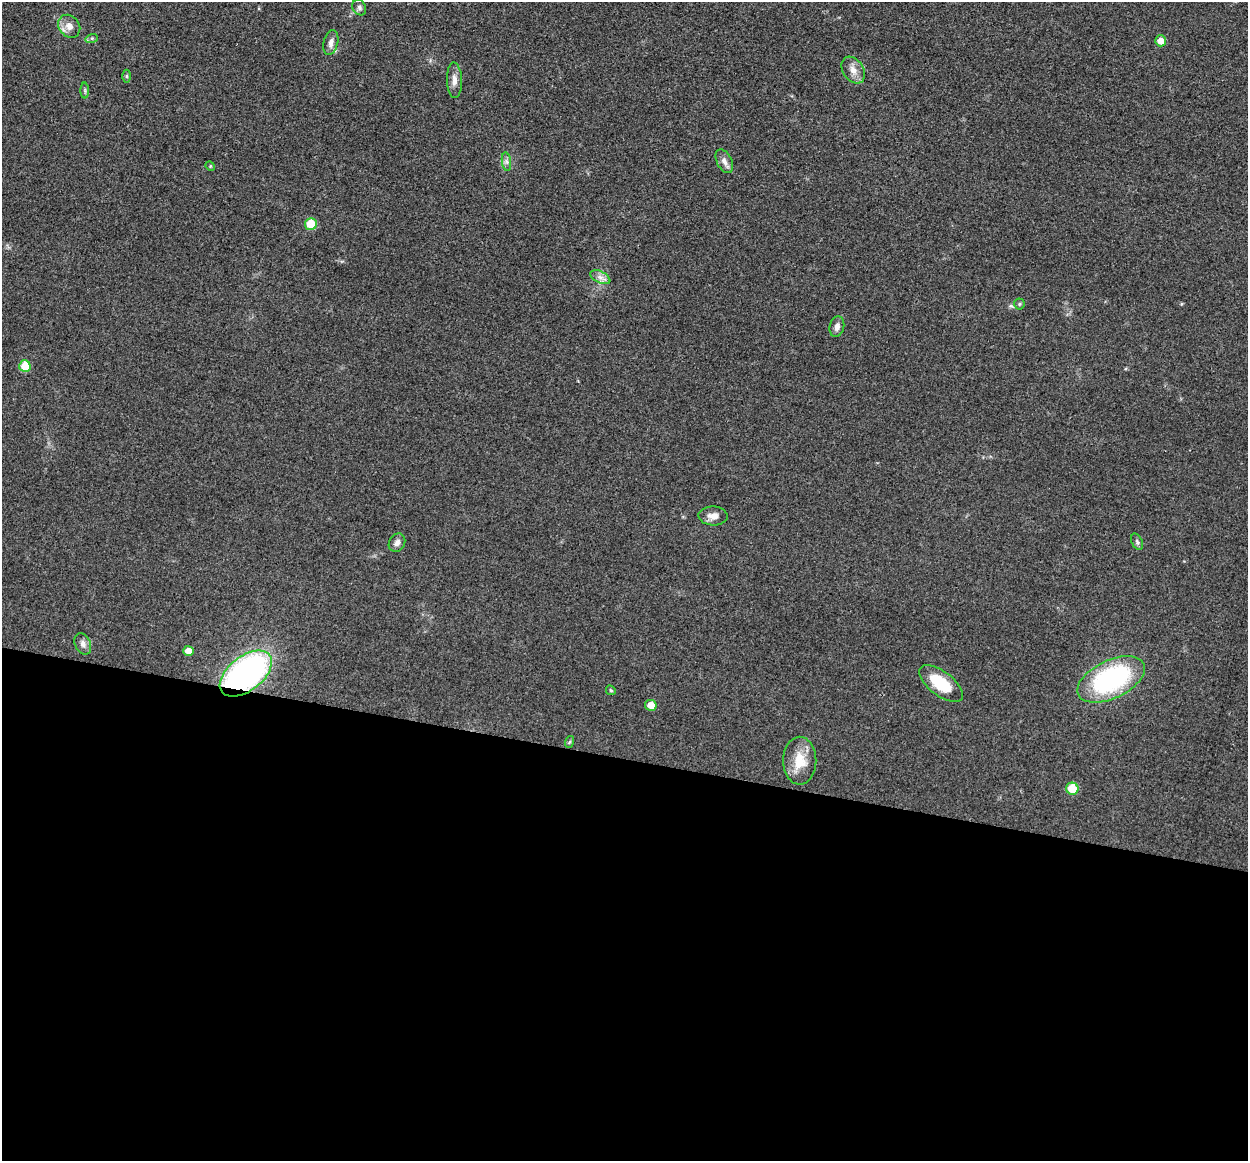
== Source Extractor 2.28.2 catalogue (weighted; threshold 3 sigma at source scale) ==
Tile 14 of 4 x 4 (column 2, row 4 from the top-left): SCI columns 1252-2497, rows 129-1287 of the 4993 x 5012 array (HDU 1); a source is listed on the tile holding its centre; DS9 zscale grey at full resolution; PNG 1250 x 1163 px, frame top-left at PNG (2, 2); each listed source drawn as its Kron ellipse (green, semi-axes under 4 px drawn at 4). Shown black and unused: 35% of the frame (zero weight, under 3 of 4 exposures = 1% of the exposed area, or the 3 px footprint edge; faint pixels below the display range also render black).
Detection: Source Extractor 2.28.2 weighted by HDU 2 'WHT'; one run over the whole footprint, this tile lists its part. Background 0.103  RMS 0.0077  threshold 0.0345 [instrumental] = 3 sigma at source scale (4.5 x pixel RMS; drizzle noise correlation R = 1.50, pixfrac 1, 0.05/0.05 arcsec/px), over >= 5 px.
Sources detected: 30; all 30 listed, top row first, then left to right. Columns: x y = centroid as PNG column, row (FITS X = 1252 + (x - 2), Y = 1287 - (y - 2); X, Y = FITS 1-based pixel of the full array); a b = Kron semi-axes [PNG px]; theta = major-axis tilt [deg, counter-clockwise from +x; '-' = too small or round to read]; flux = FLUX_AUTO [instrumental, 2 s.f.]
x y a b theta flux
359 7 8 6 -60 2.1
69 26 12 10 -50 6.6
92 38 6 4 17 1.3
1160 41 5 5 - 6.7
331 42 12 7 76 4.2
853 70 15 10 -57 6.5
127 76 6 4 -90 1.2
454 80 18 7 -88 5.4
85 91 8 4 -90 1.3
724 161 13 7 -63 3.9
506 162 9 4 -81 2.1
210 166 5 4 - 0.76
311 224 6 6 - 22
600 277 11 5 -27 3.5
1019 304 5 5 - 1.1
837 327 10 7 77 3.8
25 366 6 5 - 18
713 516 14 9 -2 6.2
1137 542 8 5 -64 1.7
397 543 10 7 59 3.6
83 644 11 7 -65 3.8
188 651 5 5 - 6.4
246 674 30 17 38 230
1111 679 36 19 25 120
941 684 26 12 -37 28
611 690 5 4 - 1
651 705 6 5 - 8.7
569 742 6 3 70 0.97
800 761 24 16 -90 18
1072 789 6 6 - 21
Overlapping masked pixels (flux is a lower limit): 1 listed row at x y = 246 674